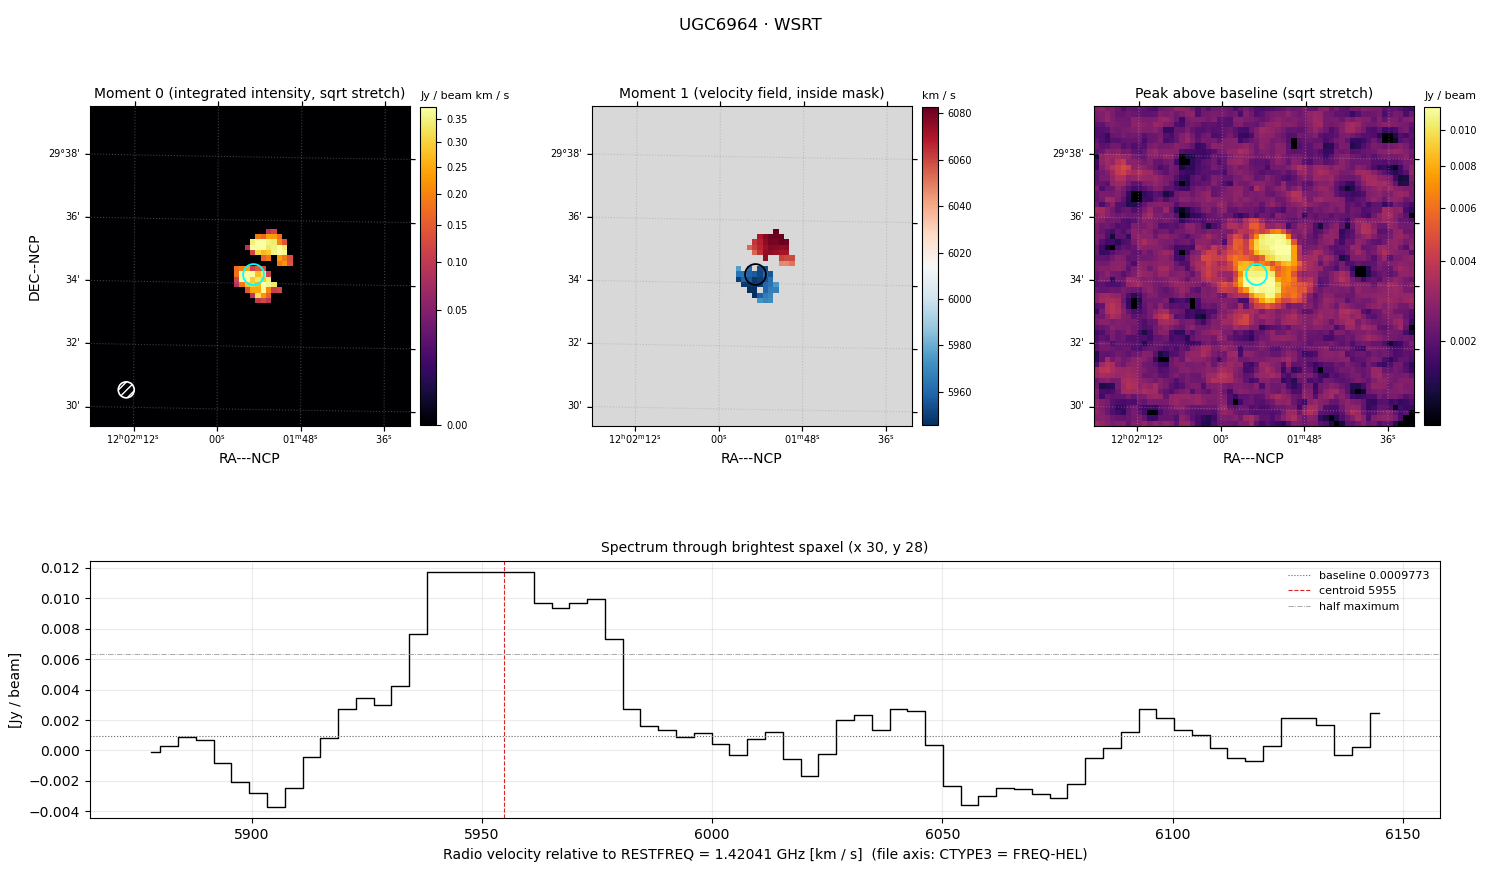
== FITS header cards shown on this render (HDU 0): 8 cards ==
OBJECT  = 'UGC6964 '  /
TELESCOP= 'WSRT    '  /
BUNIT   = 'JY/BEAM '  /
CTYPE1  = 'RA---NCP'  /
CTYPE2  = 'DEC--NCP'  /
CTYPE3  = 'FREQ-HEL'  /
NAXIS3  =                   70
RESTFREQ=    1.42040574551E+09  /

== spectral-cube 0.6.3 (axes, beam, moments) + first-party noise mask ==
SpectralCube HDU 0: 70 channels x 60 x 60 spaxels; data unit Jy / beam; figure title: UGC6964 · WSRT
Units: BUNIT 'JY/BEAM' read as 'Jy/beam' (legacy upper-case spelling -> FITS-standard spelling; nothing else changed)
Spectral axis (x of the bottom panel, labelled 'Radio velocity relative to RESTFREQ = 1.42041 GHz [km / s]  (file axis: CTYPE3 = FREQ-HEL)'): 5878 .. 6145 km / s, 70 channels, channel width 3.86 km / s
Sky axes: RA---NCP/DEC--NCP; field 10' x 10' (10 arcsec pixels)
Beam (drawn as the hatched ellipse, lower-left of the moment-0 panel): BMAJ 30 arcsec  BMIN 30 arcsec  BPA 0 deg
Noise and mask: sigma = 1.4e-03 Jy / beam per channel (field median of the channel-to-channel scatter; includes a channel-correlation factor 2.0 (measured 2.1, capped) measured on the 3123 emission-free spaxels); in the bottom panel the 58 channels outside the line scatter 1.9e-03 Jy / beam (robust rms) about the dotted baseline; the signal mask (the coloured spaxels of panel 2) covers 2% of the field
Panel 1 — Moment 0 (line voxels x channel width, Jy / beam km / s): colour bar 0 .. 0.379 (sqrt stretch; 0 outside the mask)
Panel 2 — Moment 1 (intensity-weighted velocity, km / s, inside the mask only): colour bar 5946 .. 6083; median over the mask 5975
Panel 3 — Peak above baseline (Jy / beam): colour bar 0.00129 .. 0.0114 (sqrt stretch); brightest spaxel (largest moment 0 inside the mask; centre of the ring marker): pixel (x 30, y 28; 0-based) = FK5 12h01m55s +29d34m20s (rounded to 1 s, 10 arcsec steps: no finer than the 10 arcsec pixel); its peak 0.0107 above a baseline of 0.0009773
Panel 4 — spectrum at that spaxel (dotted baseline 0.0009773 Jy / beam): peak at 5940 km / s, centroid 5955 km / s (red dashed line; intensity-weighted over the run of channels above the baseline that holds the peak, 5919 .. 5992 km / s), W50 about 46 km / s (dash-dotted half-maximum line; edge to edge of the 12 channels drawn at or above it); detected line 5934 .. 5981 km / s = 12 of 70 channels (17%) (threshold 4 sigma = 0.0054 Jy / beam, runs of >= 3 channels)